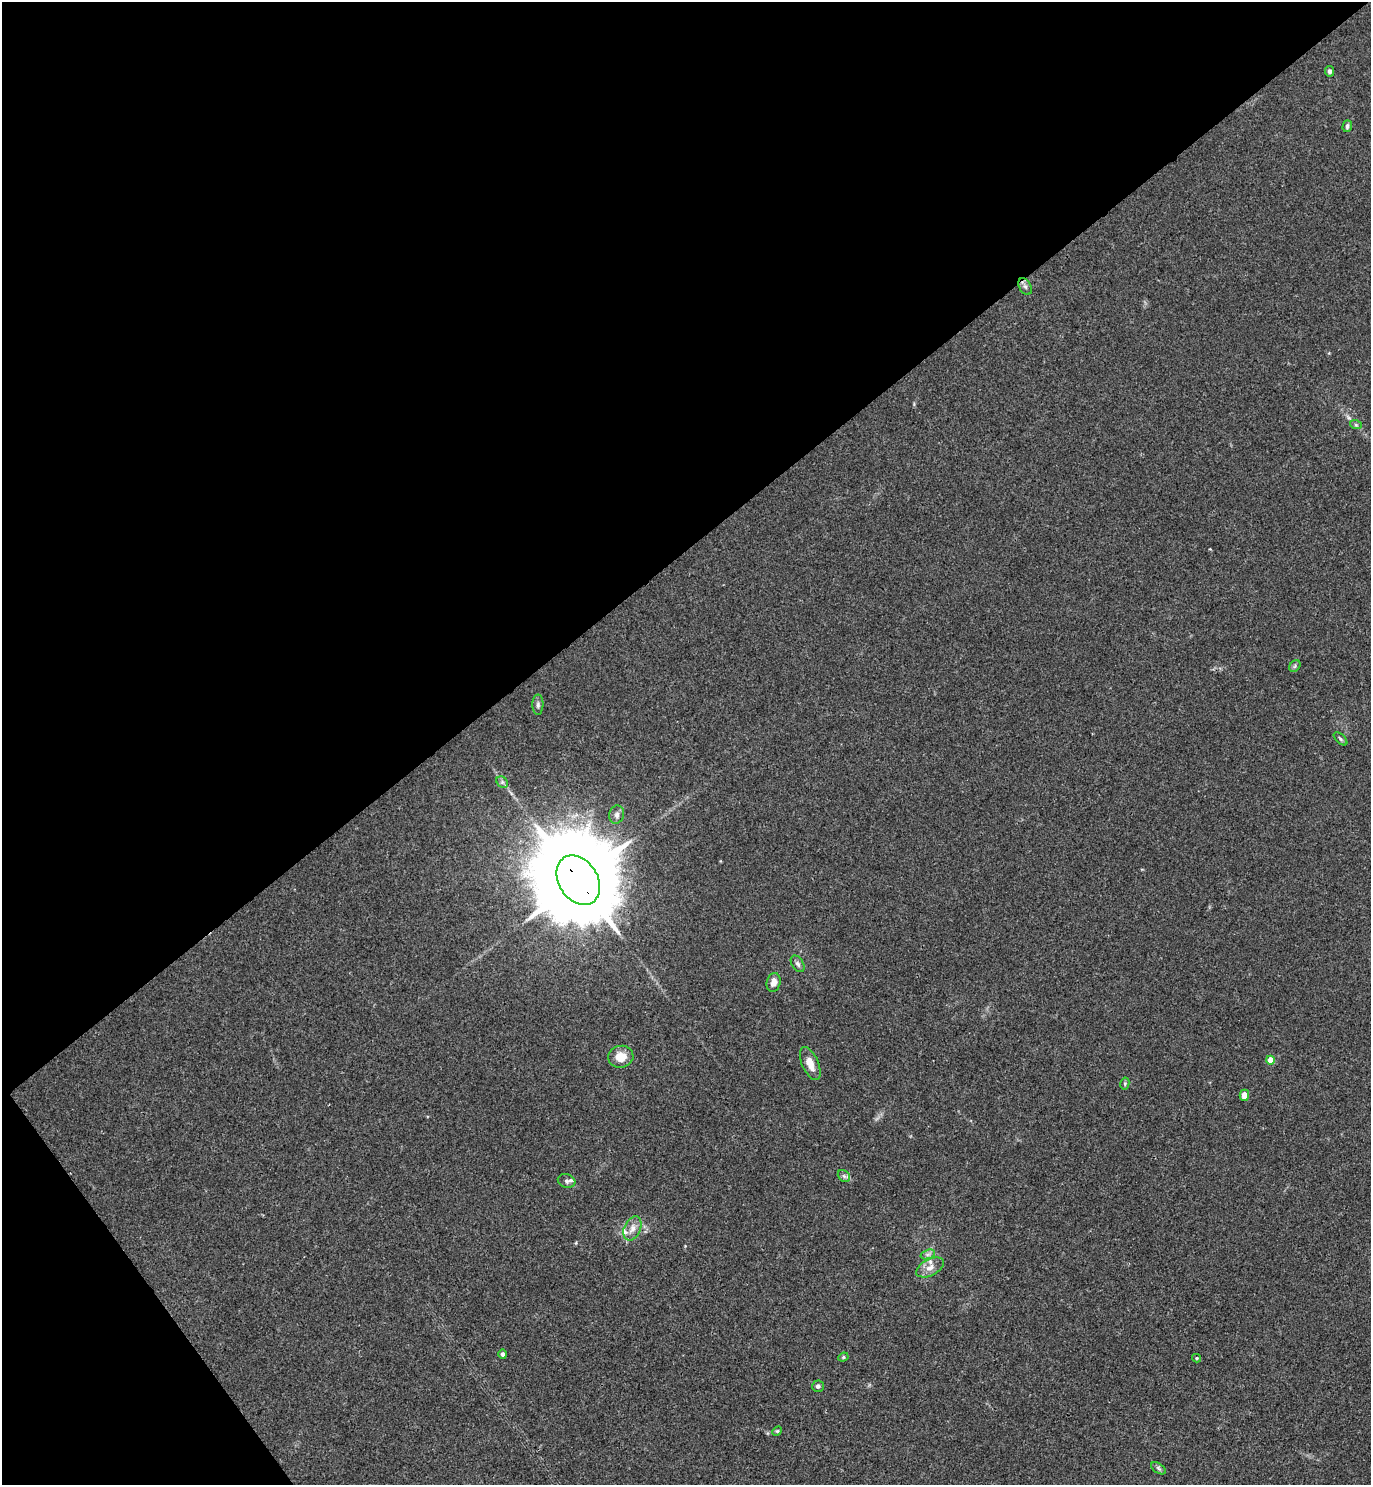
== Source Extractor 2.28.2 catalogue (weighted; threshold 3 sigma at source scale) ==
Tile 5 of 4 x 4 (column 1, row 2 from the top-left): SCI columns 172-1540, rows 2975-4457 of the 5947 x 5950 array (HDU 1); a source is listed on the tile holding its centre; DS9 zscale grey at full resolution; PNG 1373 x 1487 px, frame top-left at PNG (2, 2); each listed source drawn as its Kron ellipse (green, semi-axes under 4 px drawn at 4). Shown black and unused: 40% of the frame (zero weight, under 3 of 4 exposures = <1% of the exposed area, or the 3 px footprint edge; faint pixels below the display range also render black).
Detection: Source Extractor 2.28.2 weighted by HDU 2 'WHT'; one run over the whole footprint, this tile lists its part. Background 0.0531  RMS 0.0053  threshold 0.0238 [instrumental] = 3 sigma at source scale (4.5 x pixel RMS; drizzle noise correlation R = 1.50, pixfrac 1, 0.05/0.05 arcsec/px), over >= 5 px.
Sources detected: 30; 2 inside a brighter listed object's ellipse — not listed separately; the other 28 listed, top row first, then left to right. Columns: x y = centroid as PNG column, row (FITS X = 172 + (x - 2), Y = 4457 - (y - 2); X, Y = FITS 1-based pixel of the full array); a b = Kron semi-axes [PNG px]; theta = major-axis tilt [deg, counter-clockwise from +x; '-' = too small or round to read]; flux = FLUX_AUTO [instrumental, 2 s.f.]
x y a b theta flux
1330 71 5 4 - 1.3
1347 126 6 4 73 1.2
1025 287 9 6 -62 1.6
1356 425 6 4 -19 0.76
1295 666 6 5 - 0.96
538 705 10 5 89 1.5
1340 739 8 4 -43 0.92
502 782 6 5 - 1.1
617 815 9 7 76 2.2
578 880 26 19 -57 13000
798 964 9 5 -57 1.5
774 982 9 7 75 3.7
621 1057 12 11 - 7.1
1270 1060 4 4 - 8.1
810 1064 17 8 -66 6.1
1125 1083 6 4 79 0.74
1244 1095 5 5 - 4.7
844 1176 7 5 -45 1.3
567 1181 9 6 -16 1.7
632 1228 13 8 66 3.9
928 1254 7 4 19 1.4
930 1267 15 8 27 4.2
503 1354 4 4 - 1.3
843 1357 5 4 - 0.75
1197 1358 4 4 - 0.56
818 1386 6 5 - 1.2
777 1431 5 4 - 0.66
1158 1468 8 5 -33 1.2
Overlapping masked pixels (flux is a lower limit): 1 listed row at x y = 578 880